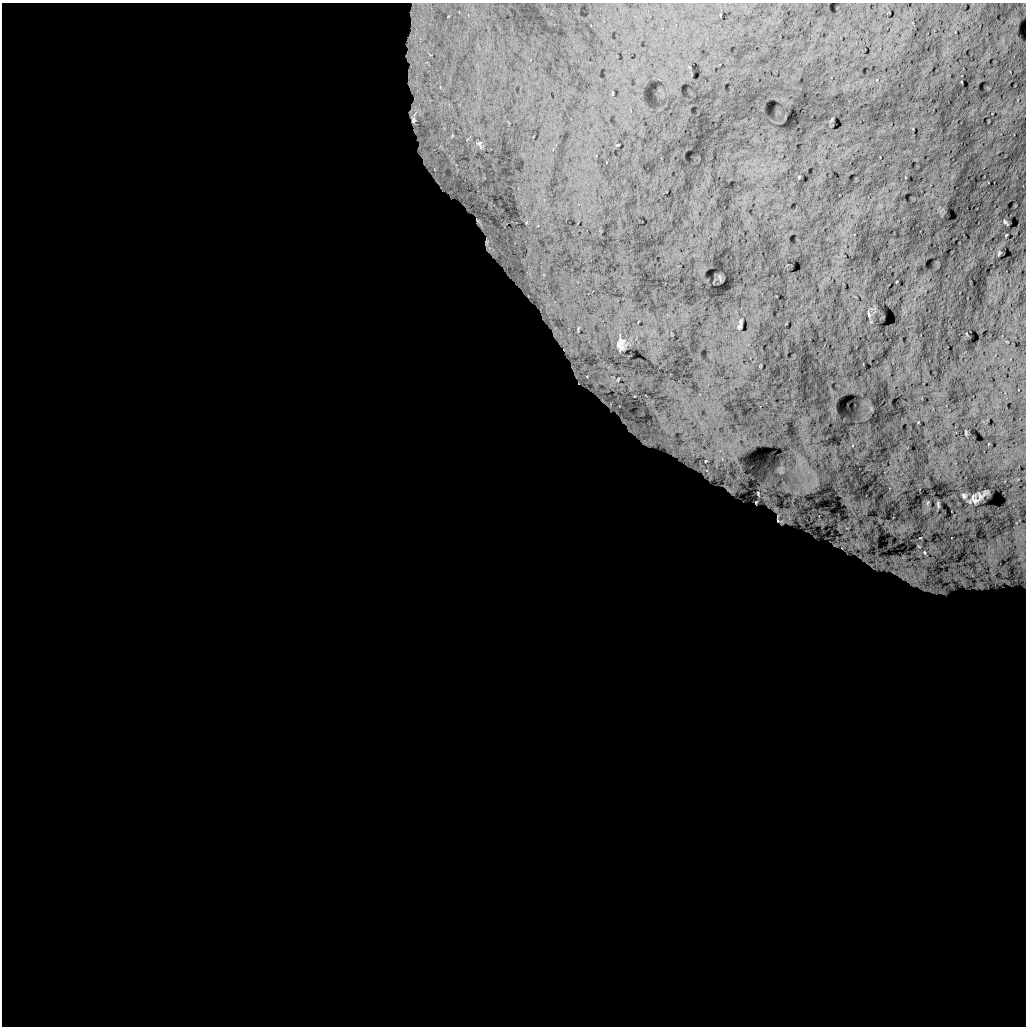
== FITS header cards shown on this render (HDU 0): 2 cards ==
NAXIS1  =                 1024 /
NAXIS2  =                 1024 /

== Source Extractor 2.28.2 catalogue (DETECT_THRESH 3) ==
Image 1024 x 1024 px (HDU 0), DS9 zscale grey, 1 PNG px = 1 image px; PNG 1028 x 1028 px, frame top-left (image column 1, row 1024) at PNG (2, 3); no overlay
Background 5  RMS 610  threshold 1830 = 3 sigma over >= 5 px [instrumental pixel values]
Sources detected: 31; all 31 listed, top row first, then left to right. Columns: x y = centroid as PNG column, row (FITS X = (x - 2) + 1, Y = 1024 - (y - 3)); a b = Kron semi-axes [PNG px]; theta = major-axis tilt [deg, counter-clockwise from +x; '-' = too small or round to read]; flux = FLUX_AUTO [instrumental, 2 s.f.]
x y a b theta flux
414 119 11 5 89 2.4e+05
479 144 11 5 -63 9.5e+04
433 160 48 20 -69 3.2e+06
479 222 13 4 -55 9.1e+04
1005 222 7 3 -49 7.4e+04
1006 235 3 2 - 3.2e+04
489 248 9 5 -40 1.5e+05
999 253 7 4 76 5.7e+04
869 314 11 4 -74 9.7e+04
740 325 9 3 77 9.5e+04
578 329 12 4 77 1.3e+05
555 332 39 13 -55 6.2e+05
620 345 8 5 -89 1.6e+05
565 350 42 12 -70 1.1e+06
605 398 109 21 -51 3.2e+06
966 432 5 2 - 4.1e+04
706 461 9 6 26 2.2e+05
707 471 21 16 -16 6.4e+05
729 489 16 4 -39 1.6e+05
758 494 9 5 -77 1.0e+05
964 496 5 4 - 7.2e+04
980 496 13 5 34 2.1e+05
974 499 8 5 -65 1.3e+05
756 502 3 3 - 4.6e+04
938 504 5 2 - 4.7e+04
780 520 17 15 -78 2.1e+05
789 520 32 10 -78 5.1e+05
822 524 8 5 -45 1.1e+05
924 552 4 3 - 3.7e+04
980 585 15 9 -41 2.1e+05
931 590 21 9 -13 3.6e+05